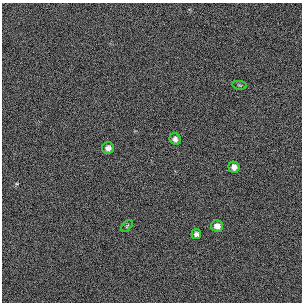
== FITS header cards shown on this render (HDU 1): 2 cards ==
NAXIS1  =                  300 / length of original image axis
NAXIS2  =                  300 / length of original image axis

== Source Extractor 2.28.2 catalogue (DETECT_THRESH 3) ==
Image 300 x 300 px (HDU 1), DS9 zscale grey, 1 PNG px = 1 image px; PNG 304 x 304 px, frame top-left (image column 1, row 300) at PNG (2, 3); each listed source drawn as its Kron ellipse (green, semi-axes under 4 px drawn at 4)
Background 384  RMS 66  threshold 198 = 3 sigma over >= 5 px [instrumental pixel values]
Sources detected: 7; all 7 listed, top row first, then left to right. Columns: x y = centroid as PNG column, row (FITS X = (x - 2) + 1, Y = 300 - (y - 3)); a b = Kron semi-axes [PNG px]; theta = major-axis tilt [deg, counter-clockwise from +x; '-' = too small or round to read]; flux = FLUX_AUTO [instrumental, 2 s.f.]
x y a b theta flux
240 85 7 3 -5 4400
175 139 6 5 - 16000
108 148 6 6 - 23000
234 167 5 5 - 28000
127 226 7 4 46 5700
217 226 6 6 - 27000
196 234 5 5 - 12000